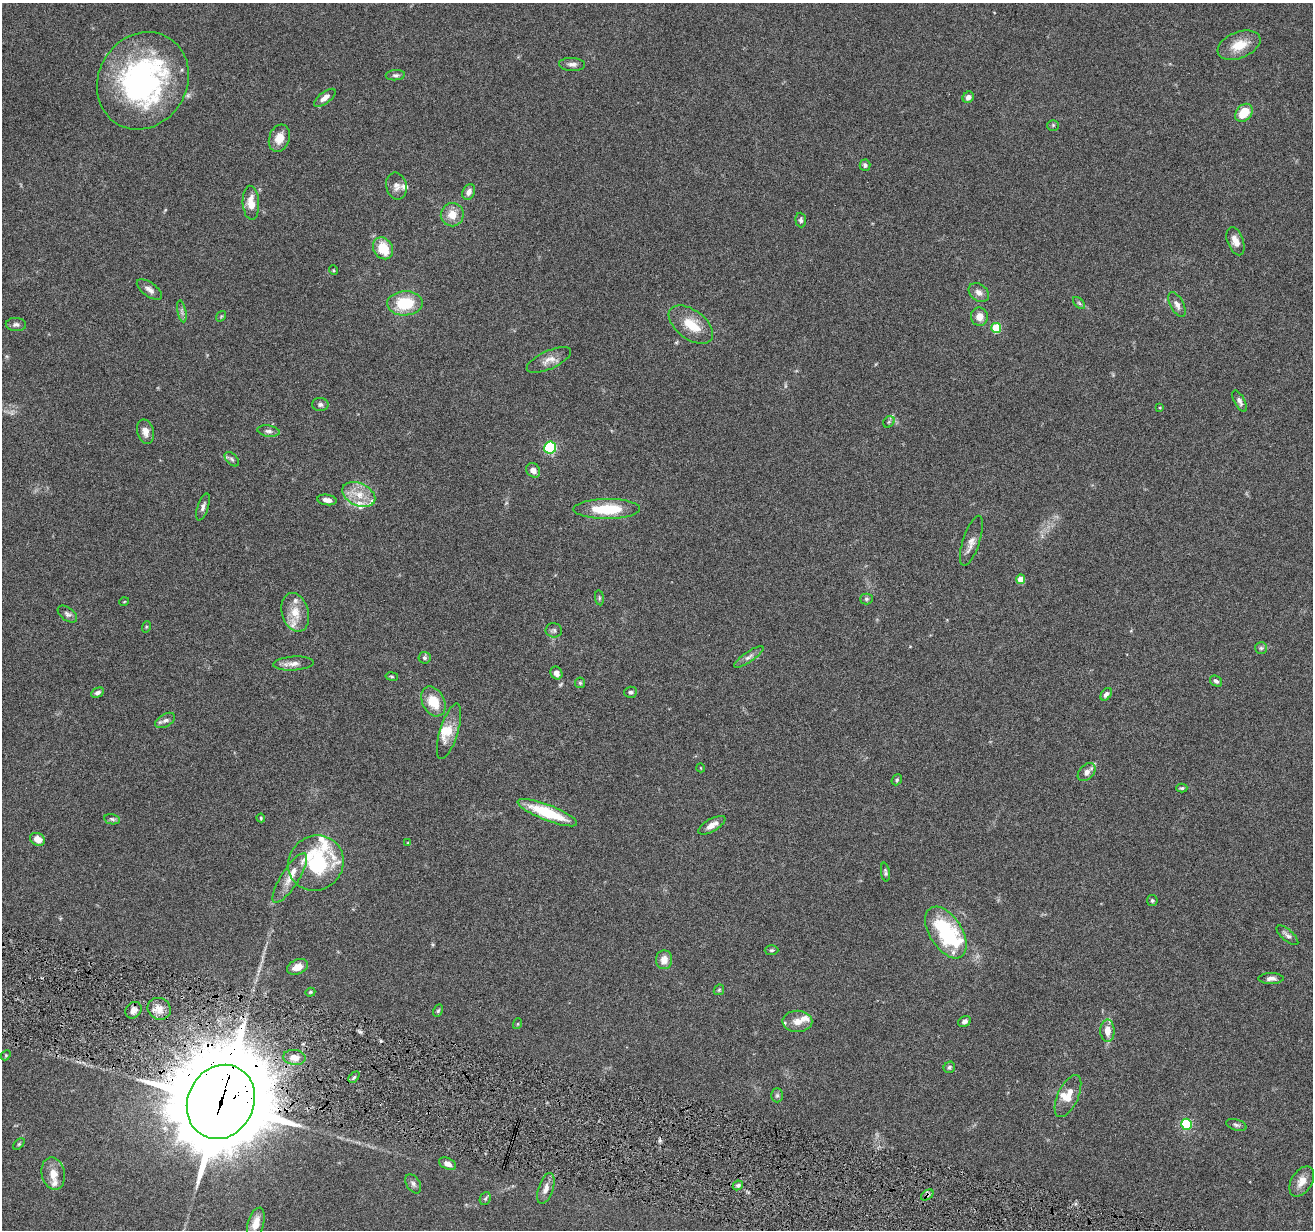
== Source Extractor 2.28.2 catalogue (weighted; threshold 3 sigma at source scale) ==
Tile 6 of 4 x 4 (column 2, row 2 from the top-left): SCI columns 1314-2624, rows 2713-3940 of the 5245 x 5297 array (HDU 1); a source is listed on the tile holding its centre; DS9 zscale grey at full resolution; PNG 1315 x 1232 px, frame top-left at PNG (2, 3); each listed source drawn as its Kron ellipse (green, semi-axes under 4 px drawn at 4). Shown black and unused: <1% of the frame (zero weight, under 4 of 8 exposures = <1% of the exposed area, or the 3 px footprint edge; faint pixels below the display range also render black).
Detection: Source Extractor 2.28.2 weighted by HDU 2 'WHT'; one run over the whole footprint, this tile lists its part. Background 0.0769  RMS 0.0044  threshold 0.0181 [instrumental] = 3 sigma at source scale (4.09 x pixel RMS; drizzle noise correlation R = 1.36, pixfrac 0.8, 0.05/0.05 arcsec/px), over >= 5 px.
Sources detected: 129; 1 too faint to see at this stretch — neither listed nor drawn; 14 inside a brighter listed object's ellipse — not listed separately; the other 114 listed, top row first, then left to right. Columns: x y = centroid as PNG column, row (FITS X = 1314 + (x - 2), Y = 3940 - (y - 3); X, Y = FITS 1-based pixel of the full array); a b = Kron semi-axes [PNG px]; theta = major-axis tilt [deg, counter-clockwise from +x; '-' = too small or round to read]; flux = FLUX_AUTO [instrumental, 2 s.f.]
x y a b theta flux
1239 45 22 13 21 8
572 64 13 6 -3 1.8
395 75 10 5 5 0.98
143 81 50 44 58 95
968 97 6 5 - 1.9
325 98 13 5 37 2.6
1244 113 10 7 48 8.7
1053 125 5 5 - 0.57
279 138 14 10 71 4.8
865 165 5 5 - 1.2
396 186 13 10 -78 2.6
469 192 8 6 65 1.9
251 203 17 8 -87 5.3
452 215 11 11 - 5.1
801 220 7 5 -85 0.88
1235 241 15 8 -70 3.4
383 248 12 9 -55 10
333 270 5 3 - 0.37
149 290 15 7 -36 2.1
979 292 11 8 -37 2.4
405 303 18 12 2 15
1079 303 7 4 -45 0.67
1177 305 13 6 -62 2.1
182 311 11 3 -79 1
221 316 6 4 55 0.46
979 317 9 8 - 3.5
16 325 10 6 -4 1.4
691 325 25 14 -37 9.6
996 328 5 5 - 19
549 360 24 9 24 3.8
1240 401 12 5 -62 1.3
320 404 8 6 -1 1.2
1160 407 4 3 - 0.3
889 422 6 5 - 0.74
269 431 11 5 -9 1.4
145 432 12 8 -74 3
550 448 6 6 - 31
232 459 8 5 -45 0.9
533 470 8 6 -50 2.7
359 495 17 11 -26 6.9
327 500 9 5 -9 1.9
203 507 14 5 72 1.6
607 509 33 10 0 16
971 541 26 8 72 3.2
1021 579 5 4 - 6.2
599 598 7 4 -83 0.59
866 599 6 5 - 0.79
124 602 5 3 - 0.32
295 612 20 13 -74 6.5
67 614 11 6 -37 1.3
146 627 6 3 72 0.47
554 630 8 7 - 1.1
1261 648 6 6 - 0.88
749 657 17 5 34 1.9
424 658 6 6 - 0.86
293 664 20 7 3 2.8
556 673 7 5 -62 2
392 676 6 3 -9 0.47
1216 681 6 5 - 1.1
580 683 5 5 - 0.65
631 692 6 5 - 0.84
98 693 7 4 27 1.2
1106 694 7 4 53 1.5
433 701 16 11 -63 9.4
165 720 11 6 30 1.5
449 731 29 9 73 6
701 768 4 3 - 0.28
1087 772 10 7 47 2.2
897 780 6 5 - 0.65
1182 788 5 4 - 0.58
547 813 32 8 -21 19
261 818 4 4 - 0.4
112 819 8 5 -11 0.85
712 825 15 6 30 3
38 839 8 6 -28 3
408 843 3 3 - 0.34
316 863 28 27 - 37
885 872 9 4 -82 0.88
290 878 29 9 58 5.5
1152 901 5 5 - 0.79
946 932 29 16 -57 36
1287 935 13 5 -41 1.5
771 950 7 5 1 0.7
664 960 9 8 - 3.3
297 967 11 7 21 3.7
1271 979 12 5 1 1.7
719 990 6 4 45 0.53
310 992 5 4 - 0.48
159 1009 12 10 -29 3.5
133 1010 9 7 49 2.4
438 1011 6 4 62 0.64
797 1021 15 10 0 4.1
965 1021 7 5 29 1.3
517 1024 5 3 - 0.45
1107 1031 11 7 -89 4.2
6 1055 5 4 - 0.49
294 1057 11 7 -7 4
949 1067 6 5 - 0.86
354 1077 6 4 45 0.82
777 1095 7 6 - 0.85
1068 1096 23 10 66 5.5
221 1102 38 33 62 6800
1187 1124 5 5 - 38
1236 1125 10 5 -18 1.1
19 1144 7 4 45 0.59
447 1164 9 5 -24 2.4
53 1174 16 11 -78 4.9
1302 1182 16 10 59 4.5
413 1184 10 6 -58 1.3
738 1185 5 4 - 0.96
546 1188 16 7 72 3.1
927 1195 7 4 35 0.95
485 1198 7 5 66 0.85
256 1223 16 8 73 4.4
Overlapping masked pixels (flux is a lower limit): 2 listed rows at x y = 221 1102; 927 1195